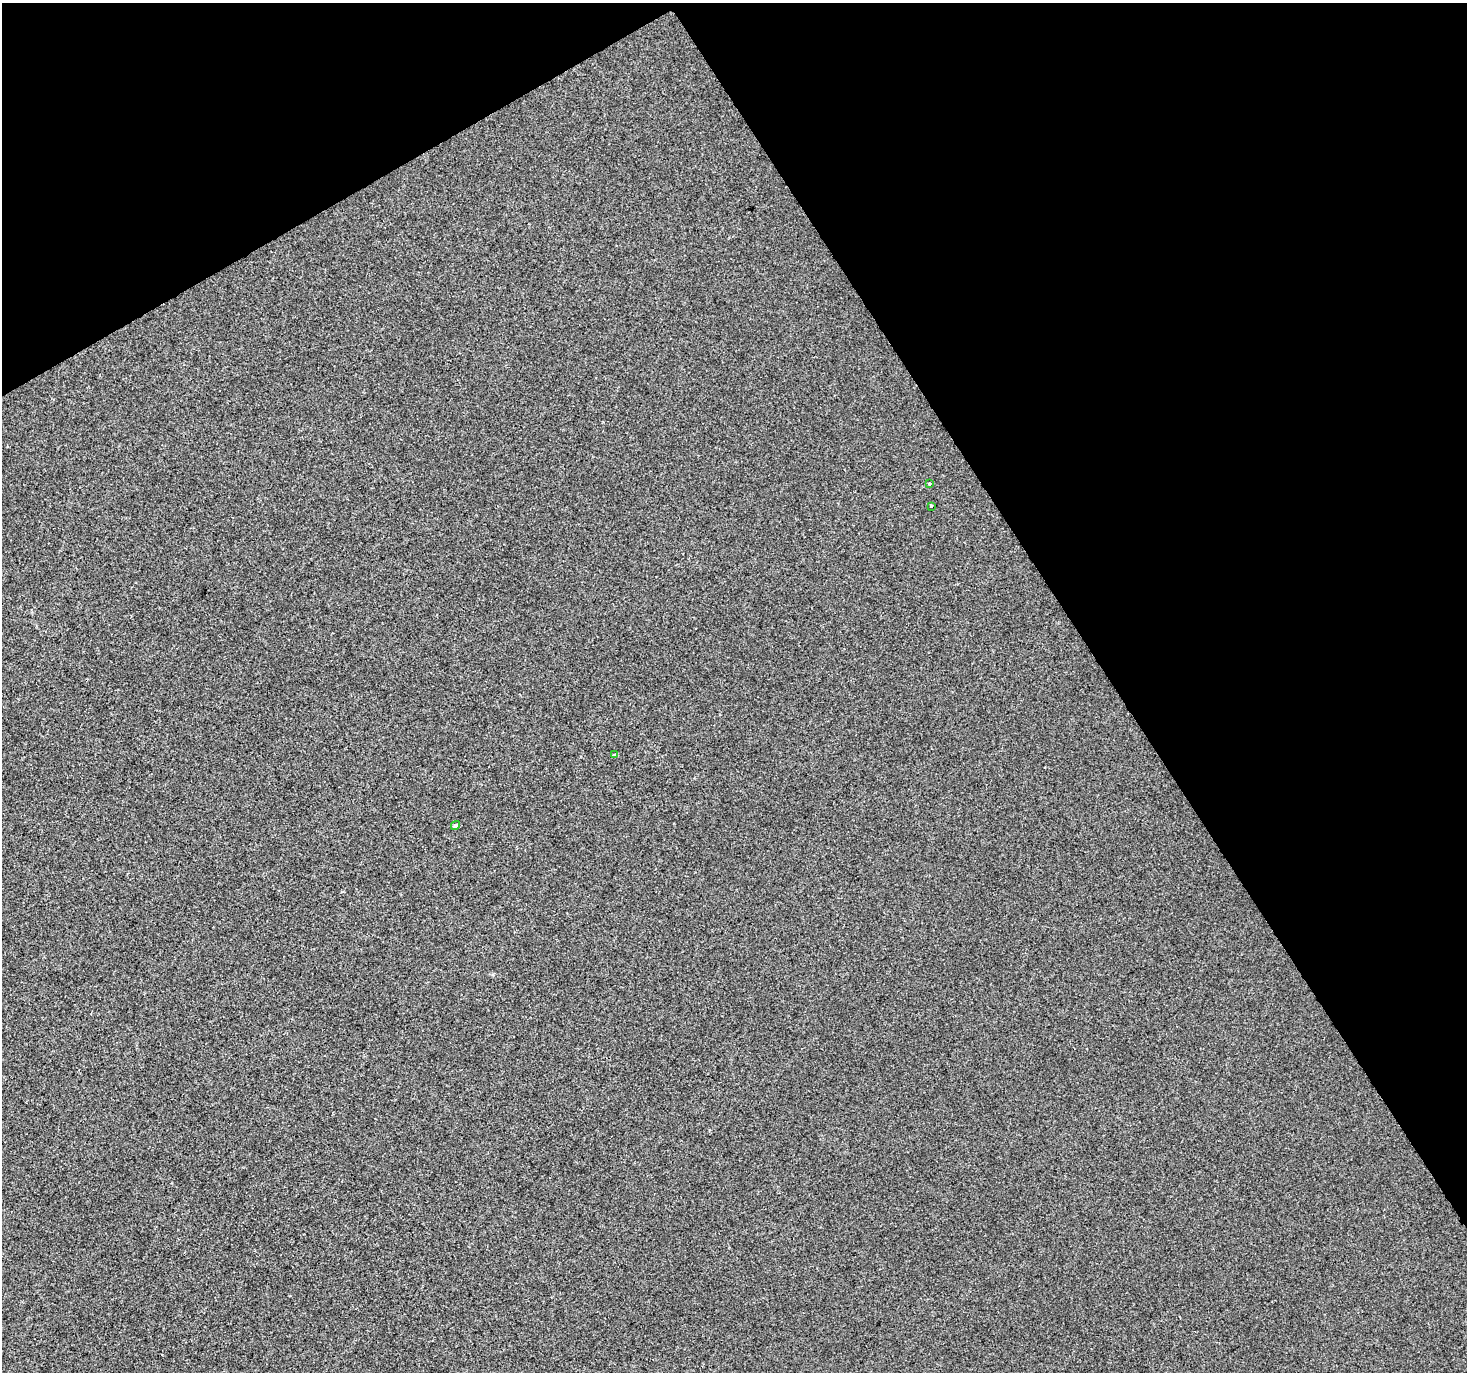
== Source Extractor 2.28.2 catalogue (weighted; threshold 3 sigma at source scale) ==
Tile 3 of 4 x 4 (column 3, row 1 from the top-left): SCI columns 2935-4399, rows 4286-5655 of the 5865 x 5769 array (HDU 1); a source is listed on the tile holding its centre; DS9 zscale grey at full resolution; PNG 1469 x 1374 px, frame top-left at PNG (2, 3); each listed source drawn as its Kron ellipse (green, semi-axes under 4 px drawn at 4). Shown black and unused: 31% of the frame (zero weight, under 2 of 3 exposures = <1% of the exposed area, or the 3 px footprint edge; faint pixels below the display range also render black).
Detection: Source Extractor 2.28.2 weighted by HDU 2 'WHT'; one run over the whole footprint, this tile lists its part. Background -2.45e-04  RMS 0.0041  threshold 0.0186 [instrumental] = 3 sigma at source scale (4.5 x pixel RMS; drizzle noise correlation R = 1.50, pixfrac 1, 0.0396/0.0396 arcsec/px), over >= 5 px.
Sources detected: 4; all 4 listed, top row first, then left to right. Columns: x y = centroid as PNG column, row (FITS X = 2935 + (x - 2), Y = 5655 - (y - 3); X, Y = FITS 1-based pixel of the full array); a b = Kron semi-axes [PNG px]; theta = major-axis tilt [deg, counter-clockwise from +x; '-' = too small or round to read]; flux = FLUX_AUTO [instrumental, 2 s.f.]
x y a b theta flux
929 483 4 2 - 0.36
931 506 3 3 - 3.7
614 755 3 3 - 1.2
455 825 5 4 - 0.93